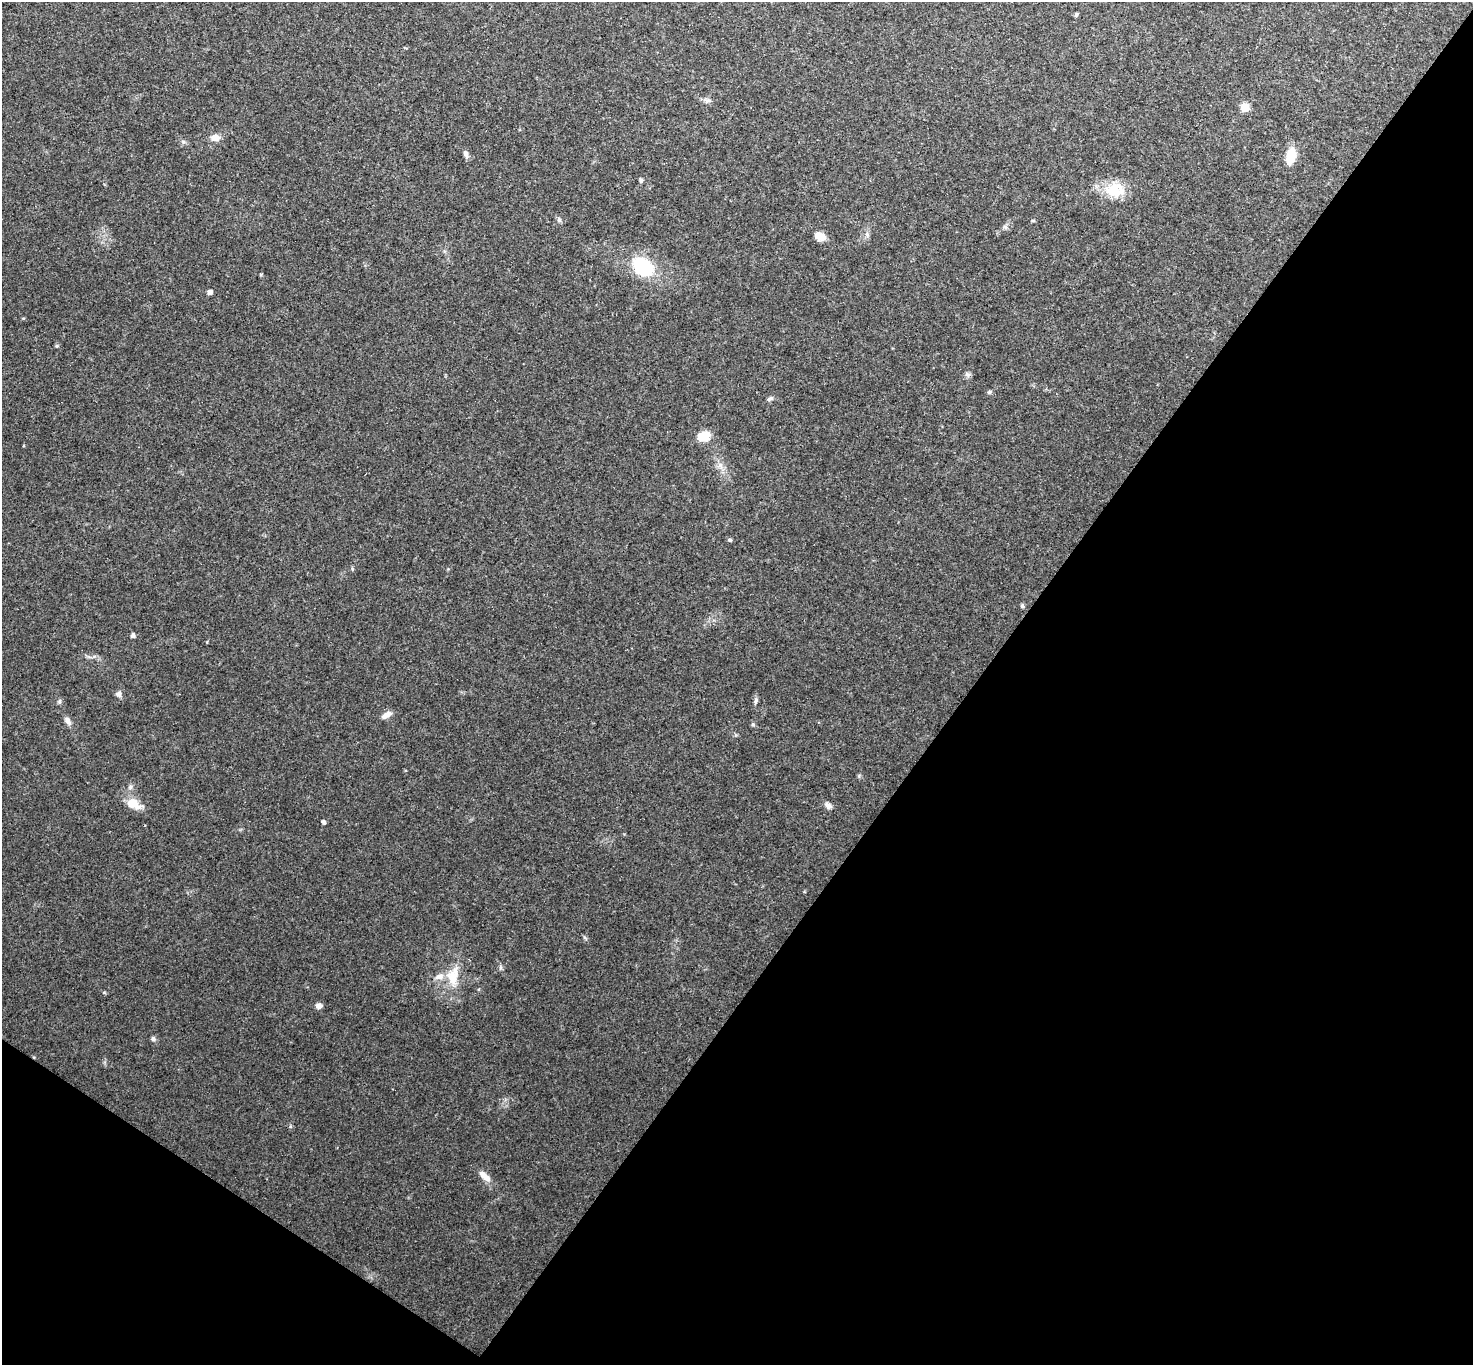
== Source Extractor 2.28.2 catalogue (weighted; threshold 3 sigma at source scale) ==
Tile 15 of 4 x 4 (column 3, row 4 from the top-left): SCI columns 2942-4412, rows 148-1510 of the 5882 x 5888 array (HDU 1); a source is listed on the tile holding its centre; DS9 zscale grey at full resolution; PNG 1475 x 1367 px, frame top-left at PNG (2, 2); no overlay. Shown black and unused: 38% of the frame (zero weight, under 3 of 4 exposures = <1% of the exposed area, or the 3 px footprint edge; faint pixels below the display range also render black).
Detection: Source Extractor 2.28.2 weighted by HDU 2 'WHT'; one run over the whole footprint, this tile lists its part. Background 0.0664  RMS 0.0077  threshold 0.0347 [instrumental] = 3 sigma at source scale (4.5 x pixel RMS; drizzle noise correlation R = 1.50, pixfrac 1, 0.05/0.05 arcsec/px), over >= 5 px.
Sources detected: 33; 2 inside a brighter listed object's ellipse — not listed separately; the other 31 listed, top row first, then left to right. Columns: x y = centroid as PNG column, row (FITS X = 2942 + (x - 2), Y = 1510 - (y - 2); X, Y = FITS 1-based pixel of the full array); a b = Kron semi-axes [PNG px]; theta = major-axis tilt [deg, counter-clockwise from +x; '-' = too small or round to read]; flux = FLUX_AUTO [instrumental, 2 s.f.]
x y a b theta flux
1076 15 6 4 46 0.92
708 101 9 4 9 1.7
1245 108 5 5 - 20
215 137 10 9 - 4.3
466 154 9 6 -58 2.2
1291 156 15 8 79 14
641 180 6 4 -70 1.1
1114 190 24 17 13 18
559 220 6 5 - 1.3
1033 221 6 4 0 0.72
820 236 11 8 -21 7.1
642 267 24 18 -36 32
210 292 5 4 - 2.6
989 392 6 4 44 1.1
769 399 8 4 36 1.4
704 436 13 10 13 12
730 540 5 4 - 0.9
1022 606 6 4 0 0.96
133 635 5 5 - 1.6
118 694 7 6 - 2.3
756 700 8 3 71 1.4
387 715 13 6 35 3.7
68 721 11 6 -59 2.7
753 725 6 4 0 0.93
133 803 18 13 -21 8.7
828 805 9 6 -33 2.5
323 822 5 4 - 1.5
453 976 24 15 78 14
319 1006 7 6 - 2.9
153 1039 6 5 - 1.4
486 1177 11 8 -48 4.5